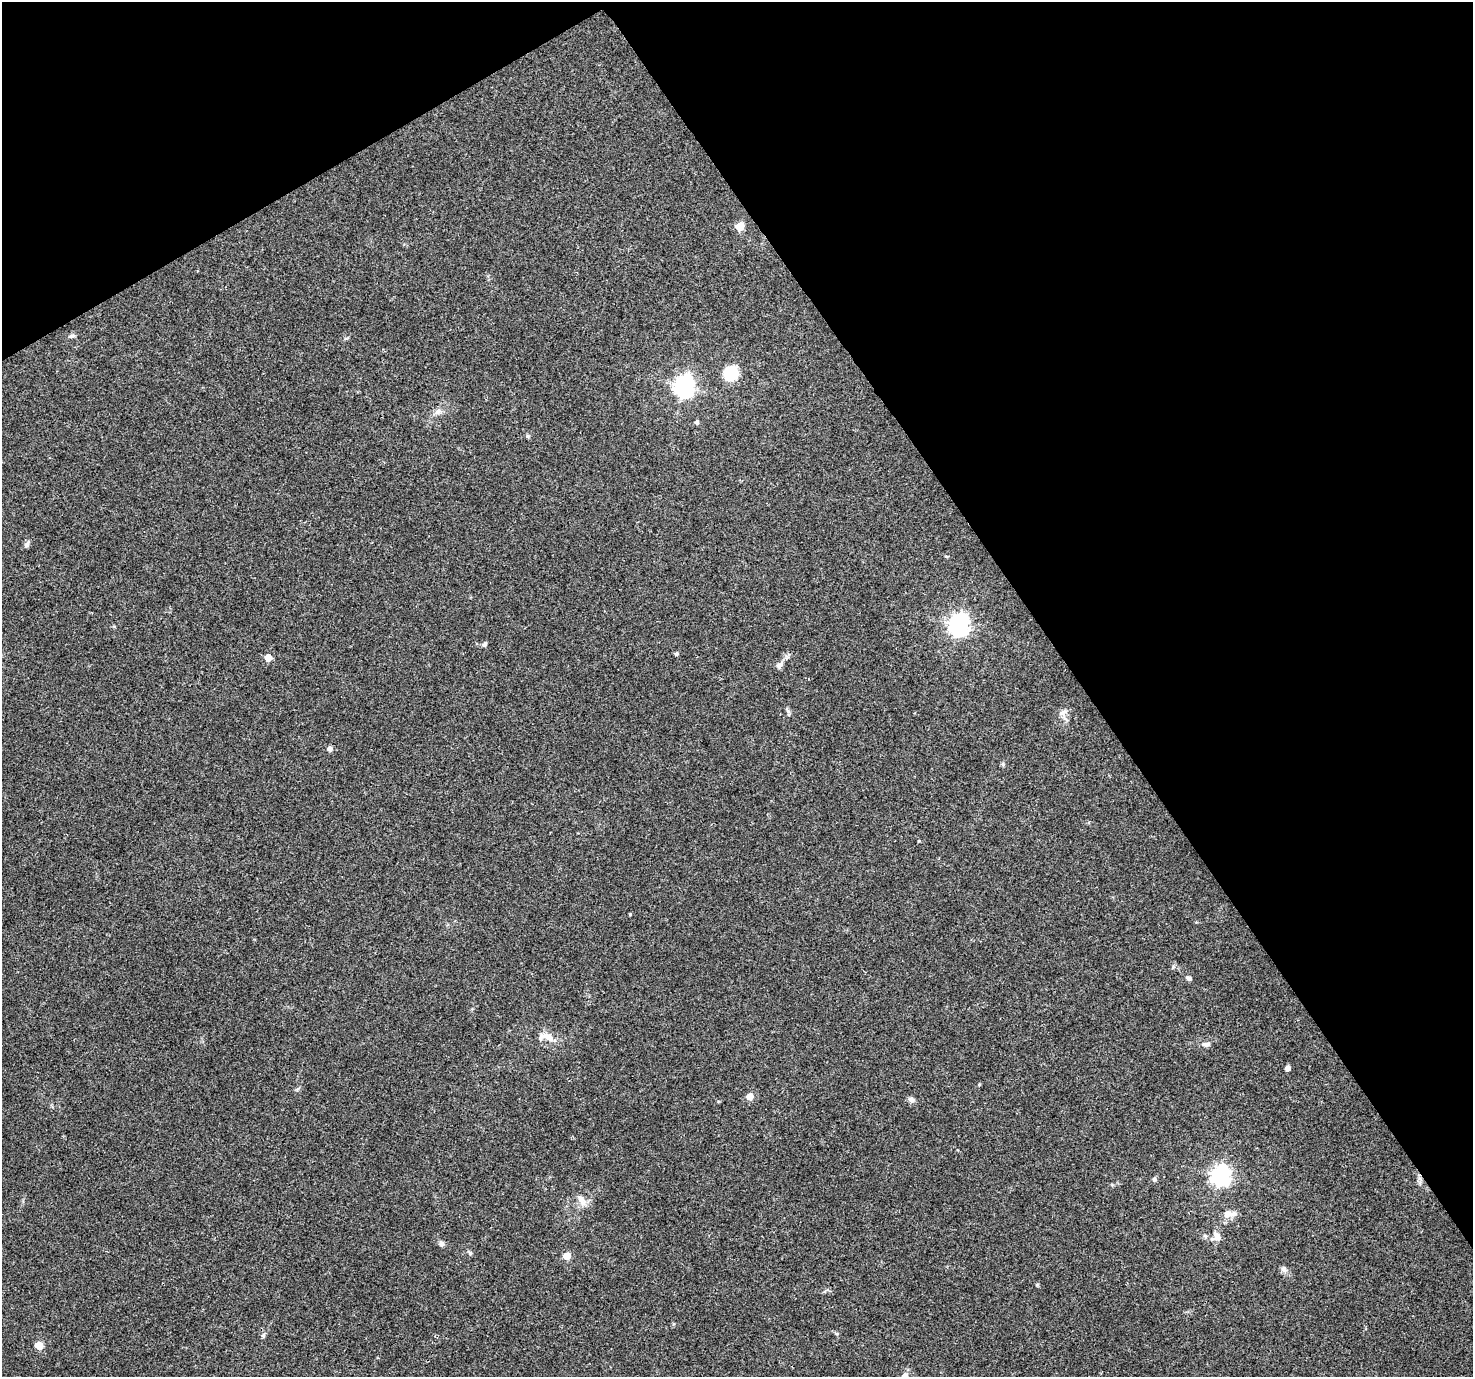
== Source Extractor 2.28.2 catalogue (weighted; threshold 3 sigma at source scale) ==
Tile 3 of 4 x 4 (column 3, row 1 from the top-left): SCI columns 2943-4413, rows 4244-5618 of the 5888 x 5798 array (HDU 1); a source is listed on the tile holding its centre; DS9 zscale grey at full resolution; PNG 1475 x 1379 px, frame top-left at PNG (2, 2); no overlay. Shown black and unused: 32% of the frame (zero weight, under 3 of 4 exposures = <1% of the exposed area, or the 3 px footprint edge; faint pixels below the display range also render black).
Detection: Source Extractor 2.28.2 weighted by HDU 2 'WHT'; one run over the whole footprint, this tile lists its part. Background 0.0498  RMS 0.0039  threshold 0.0175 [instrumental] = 3 sigma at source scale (4.5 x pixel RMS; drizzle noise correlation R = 1.50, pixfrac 1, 0.0396/0.0396 arcsec/px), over >= 5 px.
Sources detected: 34; all 34 listed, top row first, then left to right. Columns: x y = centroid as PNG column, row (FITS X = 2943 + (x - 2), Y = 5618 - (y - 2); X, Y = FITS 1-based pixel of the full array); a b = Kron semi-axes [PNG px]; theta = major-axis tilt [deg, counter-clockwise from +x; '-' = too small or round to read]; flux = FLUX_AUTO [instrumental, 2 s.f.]
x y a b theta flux
739 227 5 5 - 11
72 336 10 5 18 0.83
730 373 16 15 - 12
684 387 8 7 - 200
438 412 11 7 31 1.9
697 422 5 4 - 1.2
27 544 11 5 67 1
946 556 6 3 -18 0.36
958 625 8 7 - 220
485 644 6 5 - 0.93
676 654 5 4 - 0.68
268 657 5 5 - 6.3
780 665 11 6 25 1.5
1062 713 13 5 32 1.5
330 748 5 5 - 1.5
1003 764 6 5 - 0.59
1188 978 7 5 -29 1.1
547 1037 24 11 -9 5.3
1206 1044 13 6 2 1.6
1287 1068 4 4 - 2.2
979 1085 4 4 - 0.44
750 1096 5 5 - 5.9
911 1100 8 7 - 1.4
1220 1176 8 7 - 180
1154 1178 7 5 89 0.71
581 1200 17 8 -58 2.7
1228 1214 14 7 2 4
1217 1237 12 12 - 3.1
441 1244 8 6 -74 1
567 1256 5 5 - 8.3
1284 1269 9 7 -62 1.3
263 1335 6 5 - 0.71
39 1346 5 5 - 11
905 1376 5 5 - 3.1
Isophote crosses this tile's border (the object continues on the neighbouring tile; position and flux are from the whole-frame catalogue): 1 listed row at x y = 905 1376
Unlisted compact peaks at least as high as the median listed source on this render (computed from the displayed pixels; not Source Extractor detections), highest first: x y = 1037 1285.